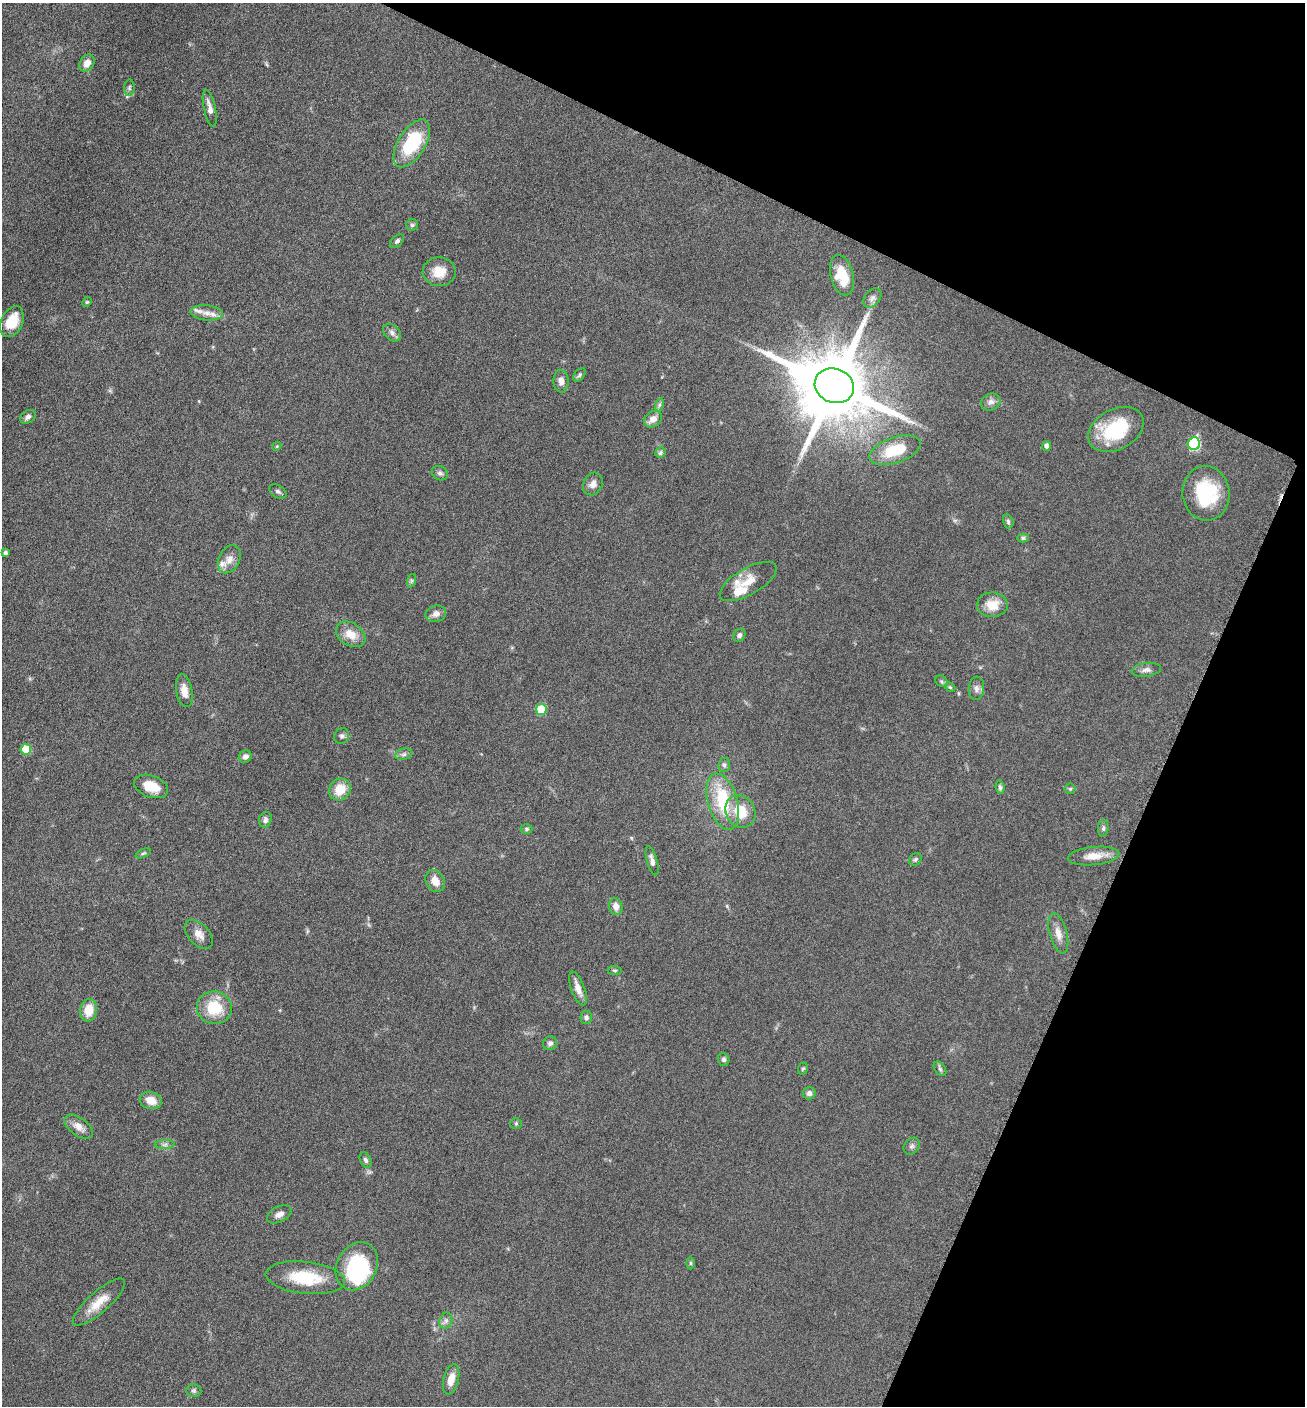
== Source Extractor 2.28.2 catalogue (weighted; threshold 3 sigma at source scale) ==
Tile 8 of 4 x 4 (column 4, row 2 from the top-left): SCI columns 4195-5497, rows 2814-4217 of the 5649 x 5632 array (HDU 1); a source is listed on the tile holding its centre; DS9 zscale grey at full resolution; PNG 1307 x 1408 px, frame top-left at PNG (2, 3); each listed source drawn as its Kron ellipse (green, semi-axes under 4 px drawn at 4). Shown black and unused: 23% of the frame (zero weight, under 6 of 12 exposures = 1% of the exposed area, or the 3 px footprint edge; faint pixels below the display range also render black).
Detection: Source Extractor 2.28.2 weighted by HDU 2 'WHT'; one run over the whole footprint, this tile lists its part. Background 0.0873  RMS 0.0038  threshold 0.0156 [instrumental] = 3 sigma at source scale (4.09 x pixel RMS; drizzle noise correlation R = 1.36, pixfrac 0.8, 0.05/0.05 arcsec/px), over >= 5 px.
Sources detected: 97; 2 inside a brighter object's white glare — neither listed nor drawn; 3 inside a brighter listed object's ellipse — not listed separately; the other 92 listed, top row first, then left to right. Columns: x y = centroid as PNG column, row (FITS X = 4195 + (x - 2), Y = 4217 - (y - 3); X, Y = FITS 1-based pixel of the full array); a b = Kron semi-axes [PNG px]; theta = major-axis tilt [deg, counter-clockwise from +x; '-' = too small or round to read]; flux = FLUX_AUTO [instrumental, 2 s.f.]
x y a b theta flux
87 63 9 7 60 2.9
129 88 8 5 84 0.84
210 108 19 5 -77 2.5
412 143 27 13 58 23
412 225 6 6 - 0.67
397 241 8 5 45 0.94
439 272 16 14 -1 5.8
842 275 20 11 -76 10
872 298 11 7 50 1.6
87 302 5 4 - 0.41
206 313 16 7 -5 3
12 322 16 10 65 8.4
392 333 10 7 -43 1.5
579 375 8 5 50 0.68
561 381 11 7 -86 2.2
834 386 20 17 -23 4700
991 402 10 8 22 1.8
659 405 7 4 72 0.65
28 417 8 6 35 1.3
653 419 10 7 38 2.9
1116 429 29 20 28 21
1194 444 6 6 - 33
277 446 5 3 - 0.34
1047 446 5 4 - 1.7
895 450 27 13 19 12
660 453 5 5 - 0.75
440 473 8 6 -25 1
593 484 12 9 64 2.2
278 491 9 6 -30 1
1206 493 27 23 -83 21
1008 521 7 5 -73 0.73
1023 538 6 4 -1 0.62
5 553 4 4 - 0.79
229 559 15 10 62 2.8
411 581 7 4 72 0.6
748 581 32 13 30 6.2
992 605 15 12 -2 5.9
436 614 10 8 15 1.8
351 634 16 11 -33 5.1
739 635 7 5 50 1
1146 670 14 7 8 1.7
941 681 7 5 -36 0.64
950 687 6 4 -42 0.45
976 688 12 8 86 1.6
184 691 17 8 -80 3.4
541 709 5 5 - 14
342 736 8 7 - 1.2
26 749 5 5 - 13
404 754 9 5 18 1
245 757 7 6 - 1.4
724 765 7 6 - 0.93
151 786 18 10 -20 6.7
1000 787 7 4 -82 0.78
340 789 11 10 - 6.6
1070 789 5 5 - 0.56
723 802 29 14 -74 17
740 811 17 14 -56 9.8
265 820 8 6 74 1.2
1103 828 9 5 84 0.81
527 829 6 4 1 0.61
143 853 8 4 23 0.64
1094 856 26 9 6 4.8
915 859 7 5 44 0.69
652 861 15 5 -75 1.6
435 881 12 9 -60 3.7
616 906 8 6 -77 2.4
1058 933 20 9 -75 3.1
199 934 17 10 -46 3
614 970 7 4 -6 0.6
578 988 18 6 -70 3.1
214 1008 18 16 -10 12
89 1010 11 8 81 6.2
586 1017 6 6 - 1
550 1043 7 7 - 1.2
724 1059 6 5 - 0.92
803 1069 6 5 - 0.55
940 1069 8 5 -55 0.8
809 1093 6 6 - 1.2
151 1100 11 8 -16 4.4
516 1123 5 5 - 0.55
79 1127 16 9 -36 3.1
165 1145 10 4 1 1
912 1146 9 7 50 1
366 1160 8 5 -63 0.83
279 1214 13 7 27 2.1
690 1263 6 4 -90 0.51
357 1266 25 20 60 34
305 1278 40 16 -6 16
99 1302 33 10 41 6.7
446 1321 8 6 70 1.2
451 1379 15 7 76 3.9
194 1390 7 6 - 0.81